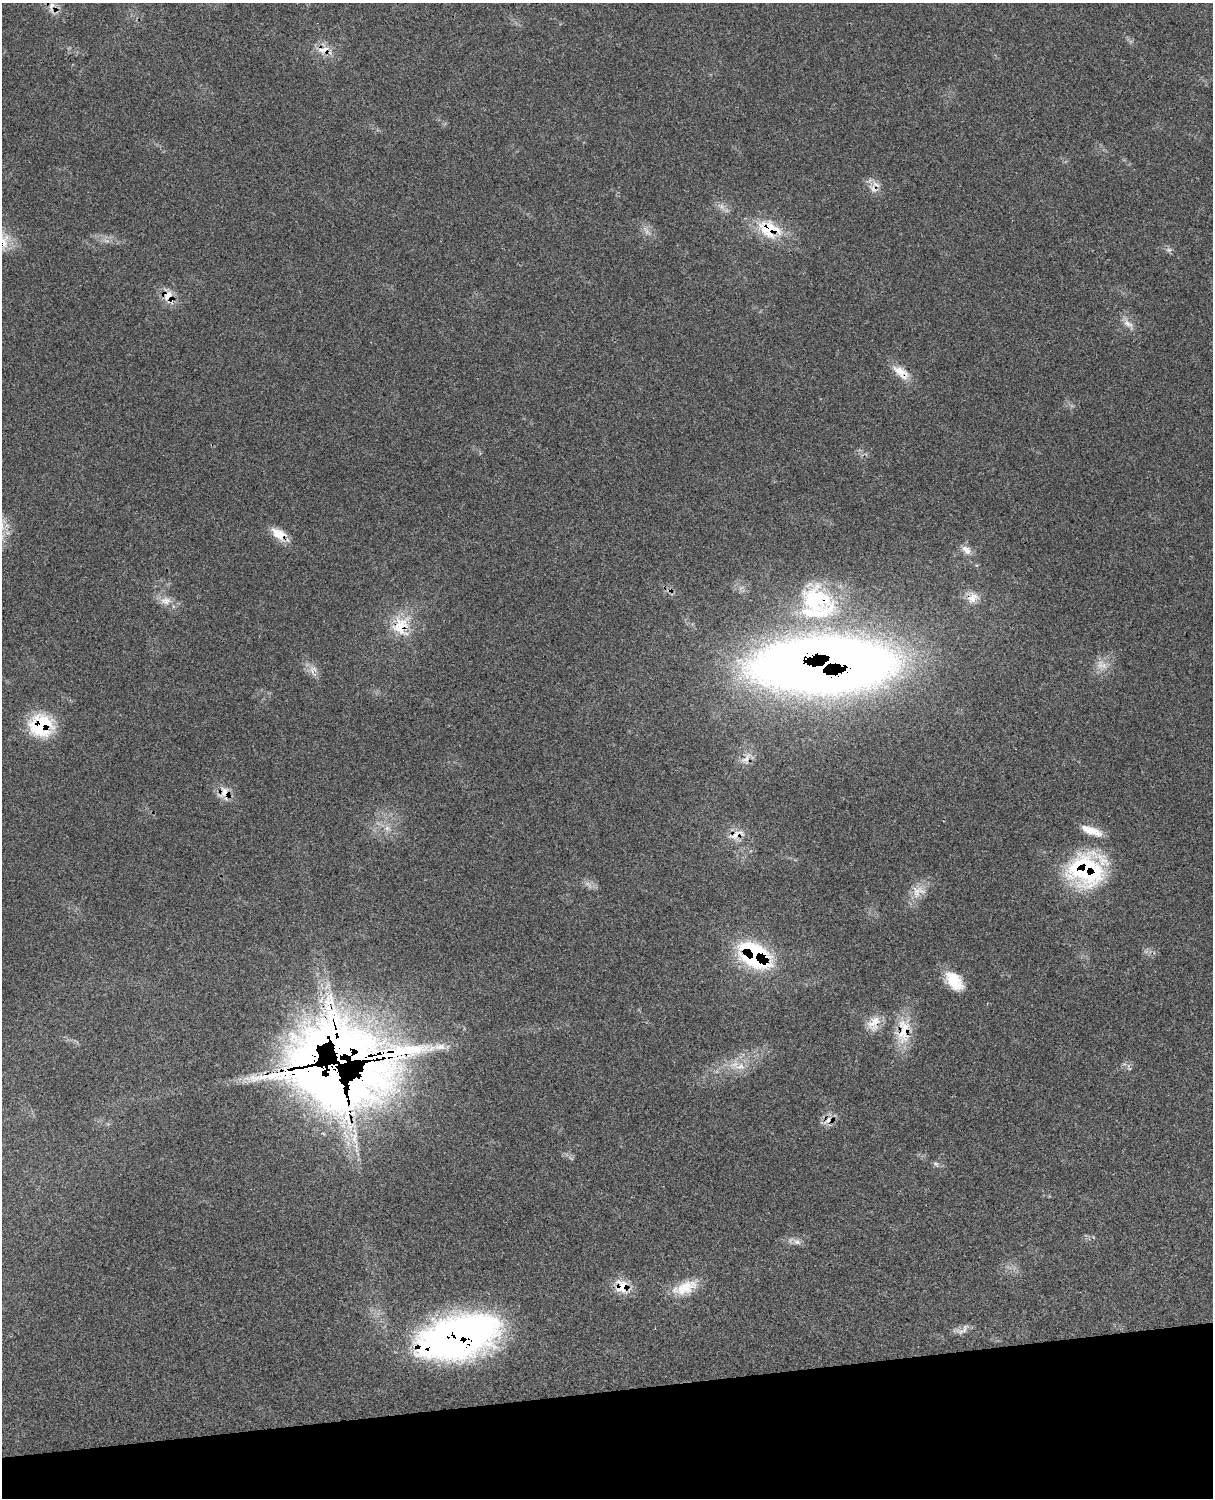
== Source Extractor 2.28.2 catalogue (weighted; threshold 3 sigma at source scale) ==
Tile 10 of 4 x 3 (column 2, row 3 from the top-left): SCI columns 1334-2544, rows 277-1772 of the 5084 x 4927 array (HDU 1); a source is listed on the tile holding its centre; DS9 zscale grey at full resolution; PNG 1215 x 1500 px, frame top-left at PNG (2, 3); no overlay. Shown black and unused: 7% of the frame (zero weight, under 3 of 4 exposures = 6% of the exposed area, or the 3 px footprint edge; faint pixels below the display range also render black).
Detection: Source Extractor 2.28.2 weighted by HDU 2 'WHT'; one run over the whole footprint, this tile lists its part. Background 0.0791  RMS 0.0058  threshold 0.0263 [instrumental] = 3 sigma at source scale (4.5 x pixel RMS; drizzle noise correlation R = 1.50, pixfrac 1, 0.05/0.05 arcsec/px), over >= 5 px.
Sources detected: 50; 1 too faint to see at this stretch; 2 inside a brighter object's white glare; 1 cosmic-ray / hot-pixel residue — not listed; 6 inside a brighter listed object's ellipse — not listed separately; the other 40 listed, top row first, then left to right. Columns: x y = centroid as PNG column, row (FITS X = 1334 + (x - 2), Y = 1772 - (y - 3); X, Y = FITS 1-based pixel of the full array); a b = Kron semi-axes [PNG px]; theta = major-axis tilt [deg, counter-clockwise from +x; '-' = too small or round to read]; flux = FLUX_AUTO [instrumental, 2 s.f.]
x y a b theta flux
51 7 18 7 85 4.5
321 50 13 9 -40 5.7
873 189 16 8 -48 4.7
722 206 9 6 -56 2.7
769 229 34 22 -24 25
1169 250 8 6 19 1.5
168 296 20 13 78 8.1
1128 324 16 7 -33 4.1
901 372 27 12 -38 9.2
279 534 21 13 -36 9.5
966 550 16 10 -45 4.6
819 598 53 28 -33 49
973 598 18 14 39 7.2
166 601 16 11 2 5.9
401 626 29 25 64 21
824 665 101 37 2 1100
1100 665 15 9 82 5.6
313 670 18 11 -80 5
41 725 31 28 -6 34
746 758 23 8 48 5
224 792 20 12 49 6.9
387 828 8 7 - 2.6
1091 831 24 8 -20 9.6
736 834 27 10 24 7.5
1086 870 39 34 14 77
916 892 21 12 85 8.3
755 956 32 20 -34 84
954 981 25 15 -50 15
874 1023 22 15 60 8.8
903 1031 40 19 83 21
740 1066 17 9 11 7.3
316 1070 48 35 -7 1900
828 1120 17 6 43 4.2
355 1138 20 8 82 7.8
936 1164 7 5 -43 1.4
797 1242 10 7 -27 2.7
622 1287 21 17 -70 11
685 1287 36 15 21 14
965 1329 15 6 70 2.3
460 1336 79 42 15 260
Overlapping masked pixels (flux is a lower limit): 23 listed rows (the first 20) at x y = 51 7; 321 50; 873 189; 769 229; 168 296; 901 372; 279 534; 819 598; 973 598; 401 626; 824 665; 41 725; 746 758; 224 792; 736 834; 1086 870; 755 956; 874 1023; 903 1031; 316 1070